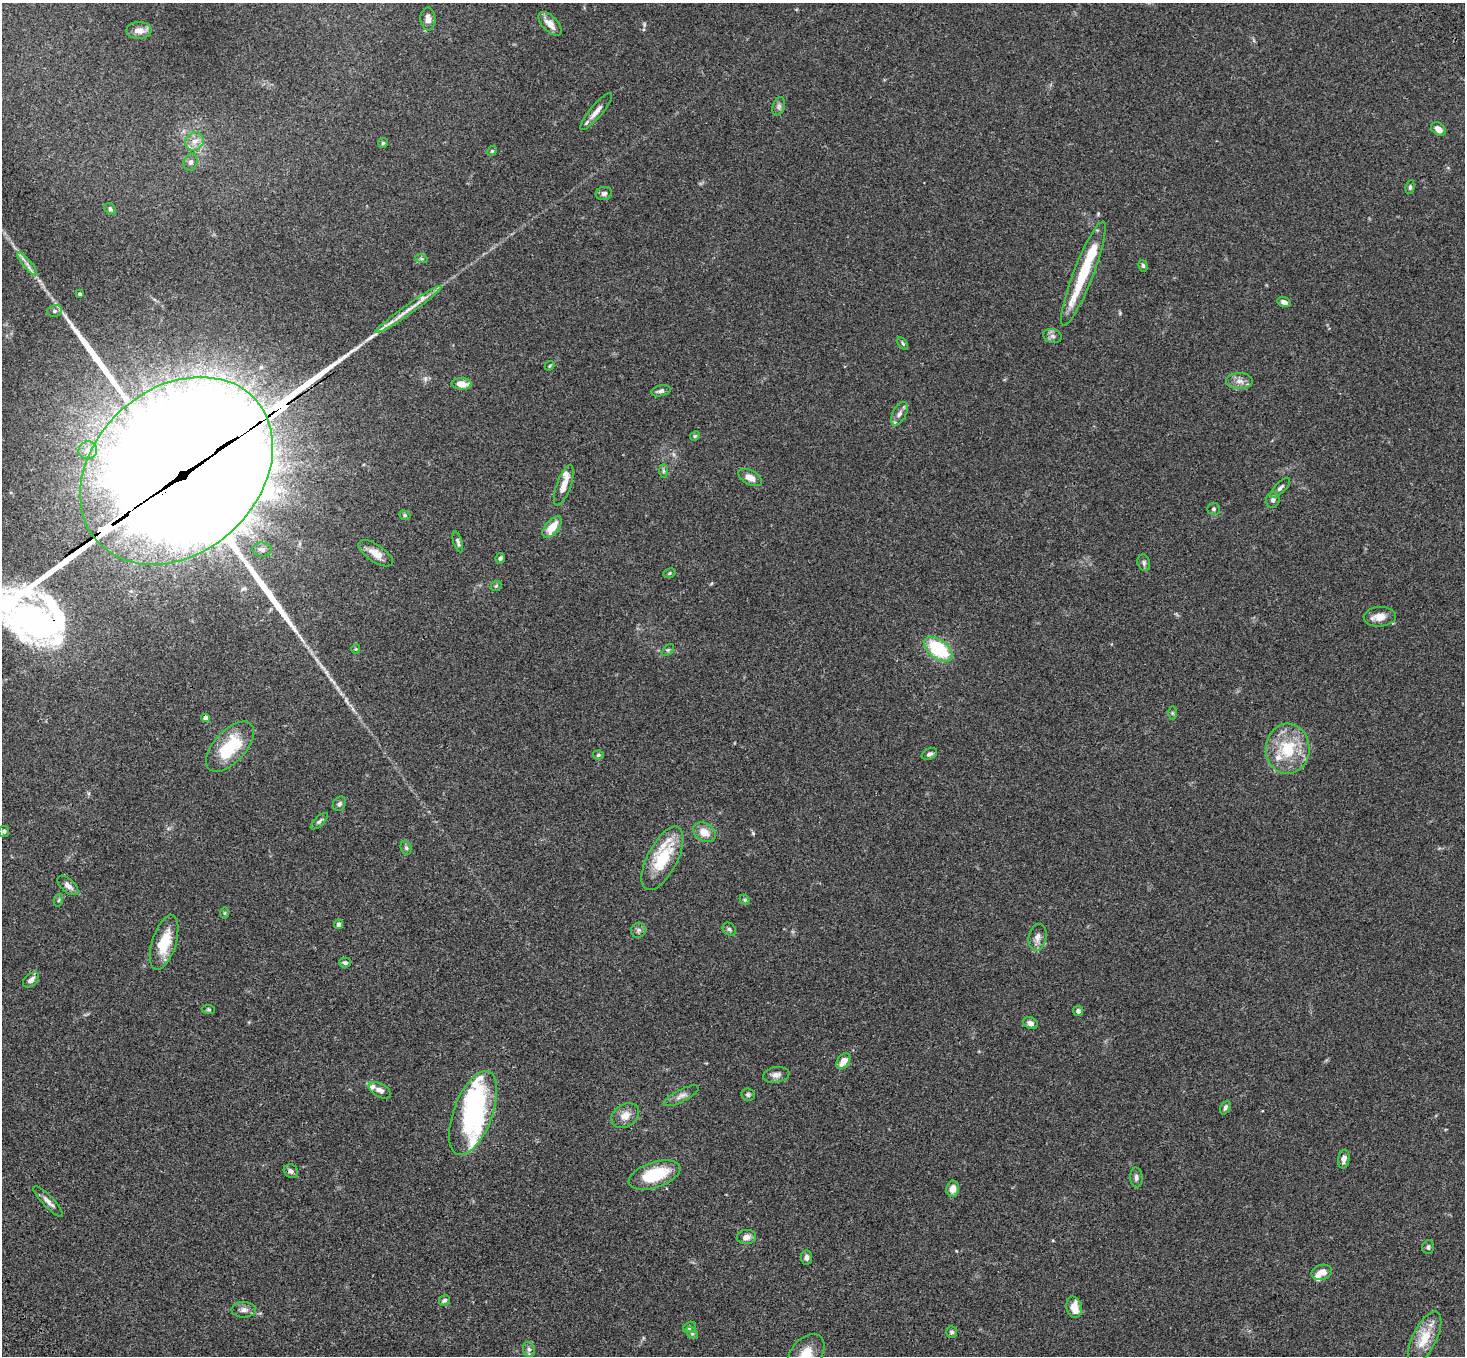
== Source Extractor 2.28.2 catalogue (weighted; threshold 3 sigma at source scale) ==
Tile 7 of 4 x 4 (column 3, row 2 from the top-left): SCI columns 3036-4498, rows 3084-4437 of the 6069 x 6028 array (HDU 1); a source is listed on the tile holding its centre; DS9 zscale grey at full resolution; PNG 1467 x 1358 px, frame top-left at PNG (2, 3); each listed source drawn as its Kron ellipse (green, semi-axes under 4 px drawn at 4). Shown black and unused: <1% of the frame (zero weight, under 3 of 4 exposures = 6% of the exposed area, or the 3 px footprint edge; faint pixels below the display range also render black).
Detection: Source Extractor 2.28.2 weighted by HDU 2 'WHT'; one run over the whole footprint, this tile lists its part. Background 0.0598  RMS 0.0053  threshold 0.0237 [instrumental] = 3 sigma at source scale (4.5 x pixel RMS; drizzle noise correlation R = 1.50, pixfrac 1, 0.05/0.05 arcsec/px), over >= 5 px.
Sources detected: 119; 4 inside a brighter object's white glare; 2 long thin detections or spike segments (spike, bleed or trail) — neither listed nor drawn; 10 inside a brighter listed object's ellipse — not listed separately; the other 103 listed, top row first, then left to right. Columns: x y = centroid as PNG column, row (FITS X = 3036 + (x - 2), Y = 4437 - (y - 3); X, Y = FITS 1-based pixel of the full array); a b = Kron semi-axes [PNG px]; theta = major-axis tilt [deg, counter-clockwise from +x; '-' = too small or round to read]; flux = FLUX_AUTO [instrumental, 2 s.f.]
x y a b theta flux
428 19 11 7 -88 3.1
550 24 14 7 -46 5.3
139 30 13 8 1 3.9
779 106 9 6 72 1.5
596 111 23 6 50 4.1
1438 129 8 6 -35 4
194 141 10 8 41 3.6
383 143 5 4 - 0.74
492 151 5 4 - 0.65
191 162 8 6 65 1.7
1410 187 7 4 82 0.88
604 193 8 6 16 1.8
110 209 6 5 - 1
421 258 6 4 -19 0.72
27 264 14 3 -50 1.9
1143 266 6 4 -73 0.88
1083 273 56 10 69 26
80 294 4 3 - 0.66
1284 302 7 5 -23 2.1
409 309 40 5 35 6.8
54 311 7 6 - 1.3
1052 336 9 6 -16 1.8
903 344 7 4 -58 0.77
549 366 5 4 - 0.62
1239 381 13 8 1 3.3
462 384 10 5 -3 6.7
661 391 10 5 13 1.6
899 414 13 6 62 2.3
695 436 5 4 - 0.66
88 450 9 9 - 2.9
177 471 106 82 42 25000
663 471 7 4 -89 0.92
750 477 13 7 -29 4.4
564 485 21 7 71 5.2
1280 488 13 5 45 1.6
1273 500 8 6 79 1.7
1214 509 6 6 - 1
405 515 6 4 -22 0.78
552 527 13 6 50 8.3
458 542 11 4 -73 1.3
262 550 9 7 -8 2.6
376 553 19 8 -33 5.5
500 558 5 4 - 1.1
1144 563 8 6 -73 1.3
669 573 6 4 22 0.7
496 586 6 4 41 0.79
1380 617 16 10 4 5.2
356 649 5 4 - 0.51
938 649 16 9 -37 33
668 650 7 4 44 0.86
1172 713 6 4 -89 0.72
206 718 4 4 - 2.8
230 747 31 16 47 24
1288 749 25 22 88 22
929 754 8 5 25 1.3
598 755 5 4 - 0.75
339 804 8 6 57 1.3
319 821 11 4 43 1.2
4 831 5 5 - 1.1
704 832 12 9 -29 5.7
406 848 7 5 -68 0.96
662 858 35 15 63 26
68 885 13 6 -41 2.8
59 900 6 4 70 0.71
745 900 6 4 -46 0.7
225 913 6 4 89 0.63
339 924 5 4 - 1.7
729 929 7 5 -46 1.2
638 930 7 7 - 1.5
1037 937 13 8 79 3.2
164 943 28 12 72 15
345 963 6 5 - 1.1
31 980 9 6 40 2.6
208 1009 7 4 -7 0.66
1078 1011 5 5 - 1.3
1030 1023 7 5 -24 2.3
843 1061 9 5 55 5.6
776 1075 13 7 10 2.7
380 1090 12 6 -28 3
748 1094 7 6 - 1.2
681 1096 19 6 27 2.8
1225 1108 7 5 65 1.2
473 1113 44 19 69 68
625 1116 15 11 34 5.2
1344 1159 9 5 80 2.8
291 1171 7 6 - 1.7
654 1175 27 12 18 23
1136 1178 10 6 -87 1.7
953 1189 8 6 81 4
48 1202 20 5 -46 3
746 1237 10 7 7 2.8
1428 1247 7 6 - 1.2
806 1257 7 5 -85 1.9
1322 1272 10 7 14 3.8
444 1300 6 5 - 1.4
1074 1307 11 7 -78 7.1
244 1310 12 8 -1 2.5
690 1327 7 5 32 1.2
952 1332 6 5 - 1
692 1333 7 4 -45 0.9
1425 1338 29 12 63 12
529 1349 7 6 - 1.3
806 1354 22 15 49 9.2
Overlapping masked pixels (flux is a lower limit): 1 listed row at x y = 177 471
Isophote crosses this tile's border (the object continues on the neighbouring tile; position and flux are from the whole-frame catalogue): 2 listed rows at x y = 177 471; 806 1354